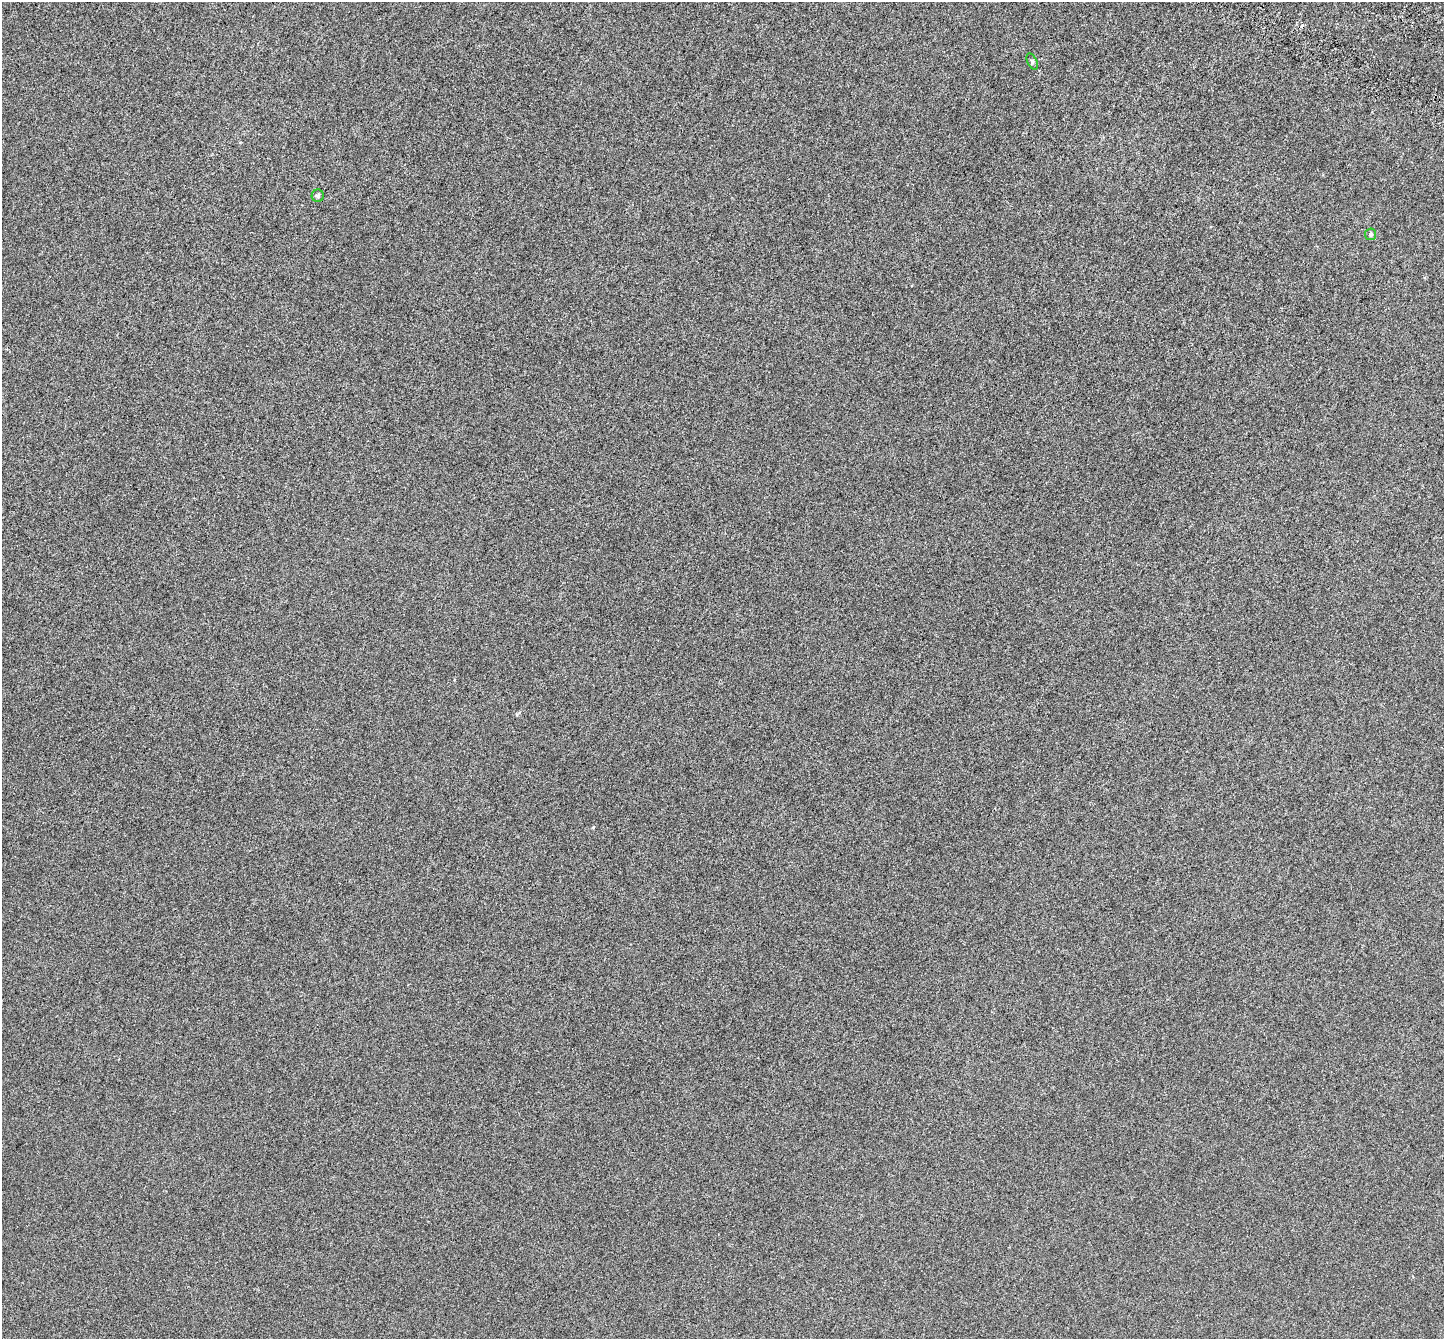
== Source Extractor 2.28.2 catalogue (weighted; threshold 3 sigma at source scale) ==
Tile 10 of 4 x 4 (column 2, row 3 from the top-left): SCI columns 1542-2983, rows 1724-3060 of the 5958 x 6056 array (HDU 1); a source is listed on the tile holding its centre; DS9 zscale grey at full resolution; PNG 1446 x 1341 px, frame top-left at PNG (2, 2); each listed source drawn as its Kron ellipse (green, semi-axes under 4 px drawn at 4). Shown black and unused: <1% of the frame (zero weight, under 5 of 9 exposures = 6% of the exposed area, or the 3 px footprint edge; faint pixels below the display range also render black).
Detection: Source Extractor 2.28.2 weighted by HDU 2 'WHT'; one run over the whole footprint, this tile lists its part. Background -3.98e-04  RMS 0.0017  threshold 0.00702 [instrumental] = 3 sigma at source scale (4.09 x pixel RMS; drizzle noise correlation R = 1.36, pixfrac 0.8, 0.0396/0.0396 arcsec/px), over >= 5 px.
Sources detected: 4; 1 cosmic-ray / hot-pixel residue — neither listed nor drawn; the other 3 listed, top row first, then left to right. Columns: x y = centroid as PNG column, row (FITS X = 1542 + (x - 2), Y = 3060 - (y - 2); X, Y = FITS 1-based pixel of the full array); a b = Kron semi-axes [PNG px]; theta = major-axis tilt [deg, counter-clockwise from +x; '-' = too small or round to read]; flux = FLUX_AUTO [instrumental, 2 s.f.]
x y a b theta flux
1032 61 8 4 -65 0.26
318 196 6 6 - 0.33
1371 234 6 5 - 0.29